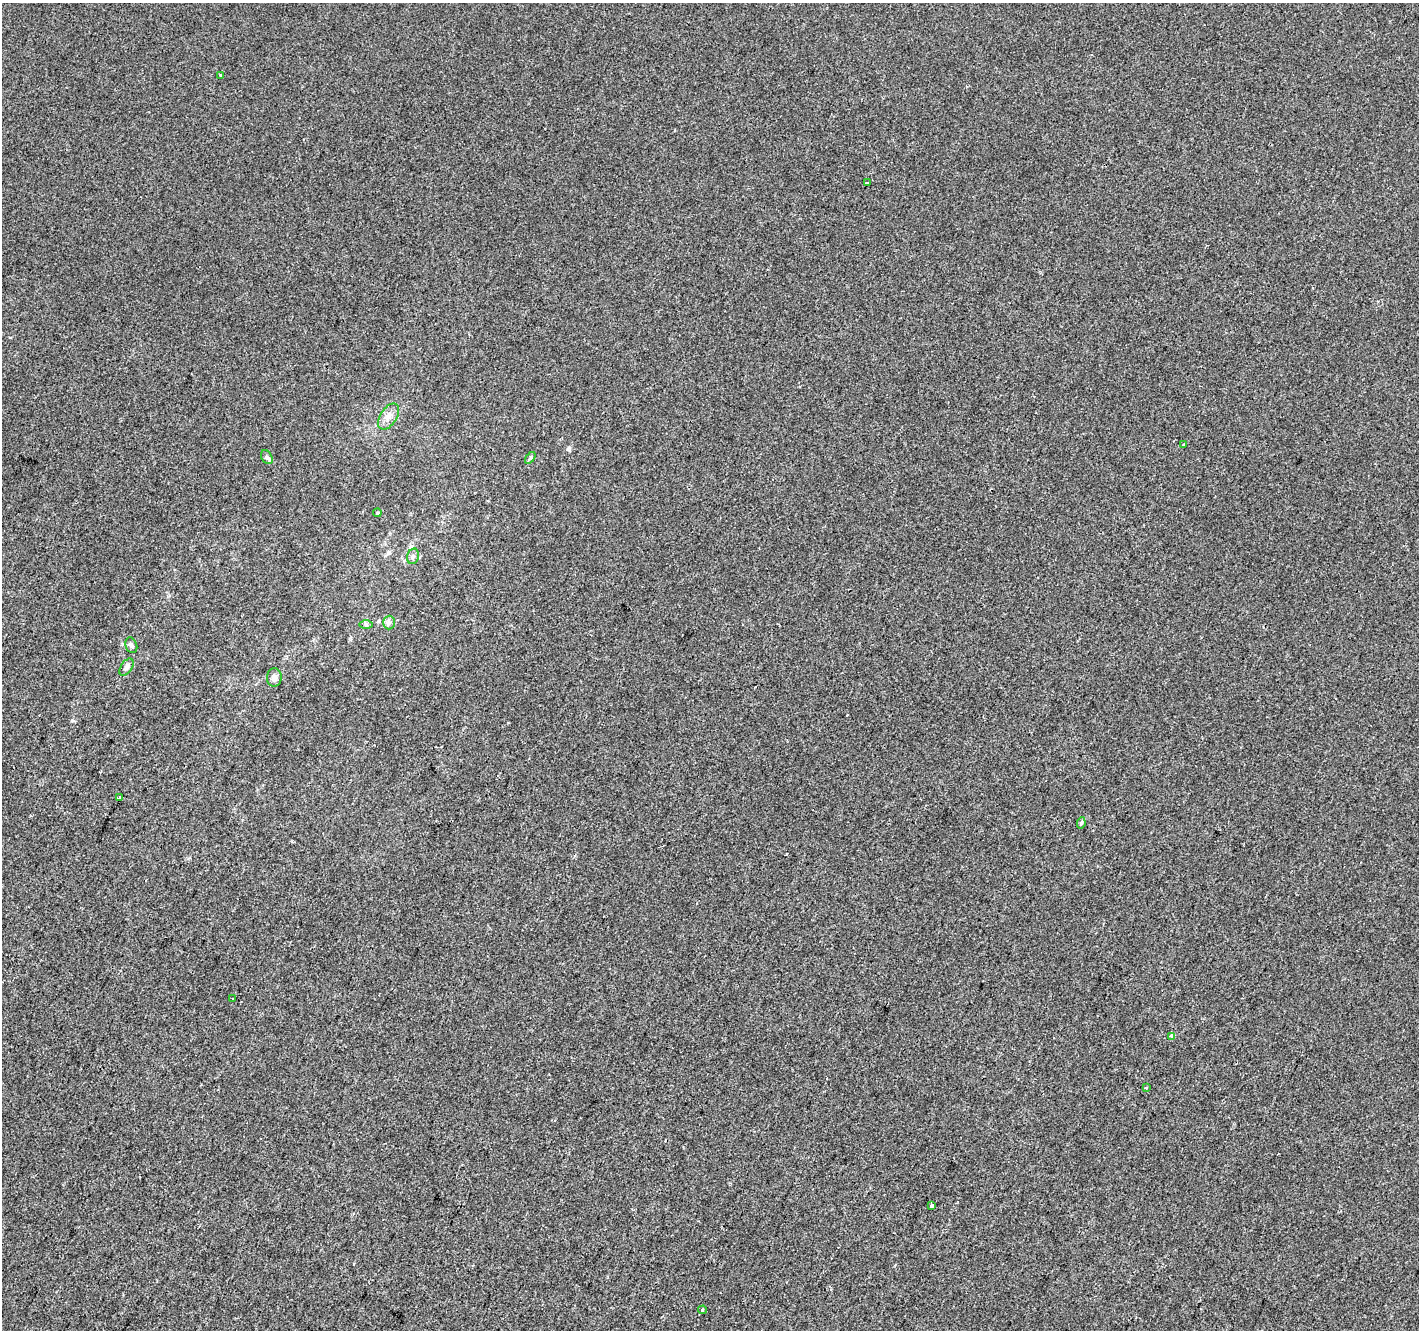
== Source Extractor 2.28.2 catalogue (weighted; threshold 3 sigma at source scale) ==
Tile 7 of 4 x 4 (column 3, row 2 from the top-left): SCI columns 2841-4257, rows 2928-4255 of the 5674 x 5788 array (HDU 1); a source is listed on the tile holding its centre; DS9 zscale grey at full resolution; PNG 1421 x 1332 px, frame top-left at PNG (2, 3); each listed source drawn as its Kron ellipse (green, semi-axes under 4 px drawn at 4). Shown black and unused: <1% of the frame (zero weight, under 2 of 3 exposures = <1% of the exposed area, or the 3 px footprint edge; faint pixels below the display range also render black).
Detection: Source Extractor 2.28.2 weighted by HDU 2 'WHT'; one run over the whole footprint, this tile lists its part. Background -9.49e-05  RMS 0.0042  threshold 0.0189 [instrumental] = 3 sigma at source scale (4.5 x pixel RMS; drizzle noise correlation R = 1.50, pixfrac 1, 0.0396/0.0396 arcsec/px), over >= 5 px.
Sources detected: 21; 1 cosmic-ray / hot-pixel residue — neither listed nor drawn; the other 20 listed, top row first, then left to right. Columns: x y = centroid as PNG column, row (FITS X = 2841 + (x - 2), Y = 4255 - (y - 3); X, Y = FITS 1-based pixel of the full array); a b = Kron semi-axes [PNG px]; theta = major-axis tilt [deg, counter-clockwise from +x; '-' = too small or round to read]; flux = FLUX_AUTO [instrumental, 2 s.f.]
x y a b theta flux
221 75 4 3 - 0.45
867 183 4 3 - 2.1
389 416 14 8 56 3.1
1184 445 3 3 - 0.49
267 457 7 5 -58 0.9
530 458 7 3 53 0.57
377 513 4 4 - 0.49
413 556 8 5 73 1.1
389 622 7 6 - 1.1
366 625 7 4 0 0.7
131 645 8 5 -70 0.94
126 667 10 5 57 1.2
274 677 9 7 87 2
120 797 4 3 - 8.4
1081 823 6 4 79 0.85
233 999 3 2 - 0.63
1171 1036 3 3 - 1.5
1146 1088 4 3 - 0.34
932 1206 3 3 - 1
702 1310 4 4 - 0.55
Overlapping masked pixels (flux is a lower limit): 1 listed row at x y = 120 797